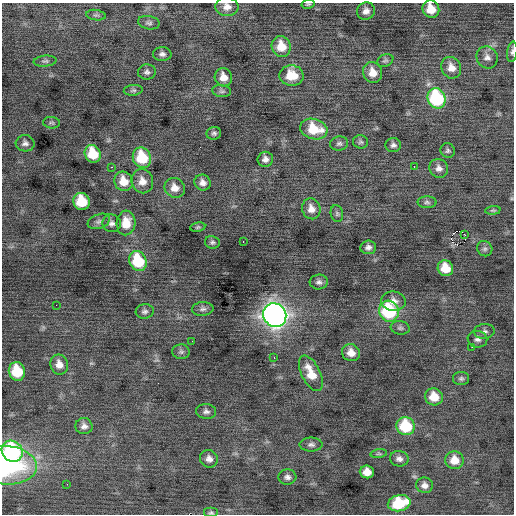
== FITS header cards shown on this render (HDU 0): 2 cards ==
NAXIS1  =                  512 / Axis length
NAXIS2  =                  512 / Axis length

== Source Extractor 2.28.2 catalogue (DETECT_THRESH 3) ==
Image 512 x 512 px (HDU 0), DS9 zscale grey, 1 PNG px = 1 image px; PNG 516 x 516 px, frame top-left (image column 1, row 512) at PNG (2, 3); each listed source drawn as its Kron ellipse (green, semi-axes under 4 px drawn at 4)
Background -3.3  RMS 1.1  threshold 3.17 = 3 sigma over >= 5 px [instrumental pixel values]
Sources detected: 91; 1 with non-positive FLUX_AUTO (blend fragments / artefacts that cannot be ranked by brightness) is neither listed nor drawn; the other 90 listed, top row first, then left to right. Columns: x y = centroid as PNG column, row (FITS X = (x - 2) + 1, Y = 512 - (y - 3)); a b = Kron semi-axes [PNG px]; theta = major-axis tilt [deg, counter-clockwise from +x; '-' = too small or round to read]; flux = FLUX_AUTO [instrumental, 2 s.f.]
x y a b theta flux
308 4 6 3 12 93
227 7 11 9 -5 550
431 9 9 8 - 1400
366 11 9 8 - 430
96 15 9 5 -9 170
149 23 11 6 -12 220
281 46 10 9 - 1400
512 52 10 5 82 180
162 54 9 6 -2 270
487 57 11 10 - 440
45 61 11 5 6 190
385 61 8 6 24 180
451 68 11 9 -63 710
147 72 9 7 6 230
373 73 10 9 - 850
291 76 12 10 -4 1600
223 77 9 8 - 750
133 90 9 5 5 170
222 91 9 6 -6 190
437 98 10 9 - 7600
51 123 8 5 -5 140
314 129 14 10 -15 2300
214 133 7 6 - 180
360 142 7 6 - 160
25 143 9 8 - 300
339 144 9 7 11 200
393 145 7 7 - 240
448 151 7 7 - 160
93 154 9 7 -64 2400
142 158 10 9 - 3200
265 159 8 7 - 370
414 166 3 2 - 100
111 167 3 2 - 130
439 168 10 9 - 390
124 181 10 9 - 1200
142 181 12 10 -70 760
203 183 8 8 - 410
175 188 10 9 - 730
81 201 9 8 - 2800
427 202 9 6 0 190
311 209 10 9 - 610
493 210 7 4 6 99
337 214 8 6 -76 180
99 221 12 7 20 300
112 223 9 9 - 300
126 223 12 9 86 1200
198 227 7 4 10 120
465 235 2 2 - 480
243 241 3 2 - 260
212 242 7 6 - 170
368 247 8 7 - 280
485 249 8 7 - 180
138 261 10 8 -66 4100
445 268 8 7 - 1600
319 282 9 7 6 260
393 301 12 10 -7 610
56 305 2 2 - 87
203 309 10 7 5 230
145 311 9 7 9 220
389 311 10 10 - 6500
275 315 12 11 - 48000
400 328 9 6 -10 200
484 331 10 7 5 270
477 339 10 8 -9 300
192 341 2 2 - 88
472 347 2 2 - 400
181 352 8 7 - 190
351 353 9 8 - 710
274 358 3 2 - 140
59 364 10 8 -71 600
17 371 9 8 - 3000
311 373 19 9 -64 1500
461 378 8 6 0 180
434 397 9 8 - 1500
206 411 10 7 -5 260
84 426 8 8 - 340
406 426 9 9 - 3900
311 445 11 7 0 250
12 451 11 10 - 9000
379 454 8 4 8 130
209 459 9 8 - 400
399 459 9 7 -10 330
454 460 9 9 - 1100
6 465 30 19 -4 7400
367 472 7 6 - 770
287 477 9 7 3 280
67 484 2 2 - 370
425 485 8 8 - 400
399 503 11 8 14 3500
211 513 7 5 0 130
At the frame edge (FLAGS 8, measured only in part): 6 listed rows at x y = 308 4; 227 7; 431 9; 512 52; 6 465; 211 513
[1 non-positive-flux detection neither listed nor drawn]